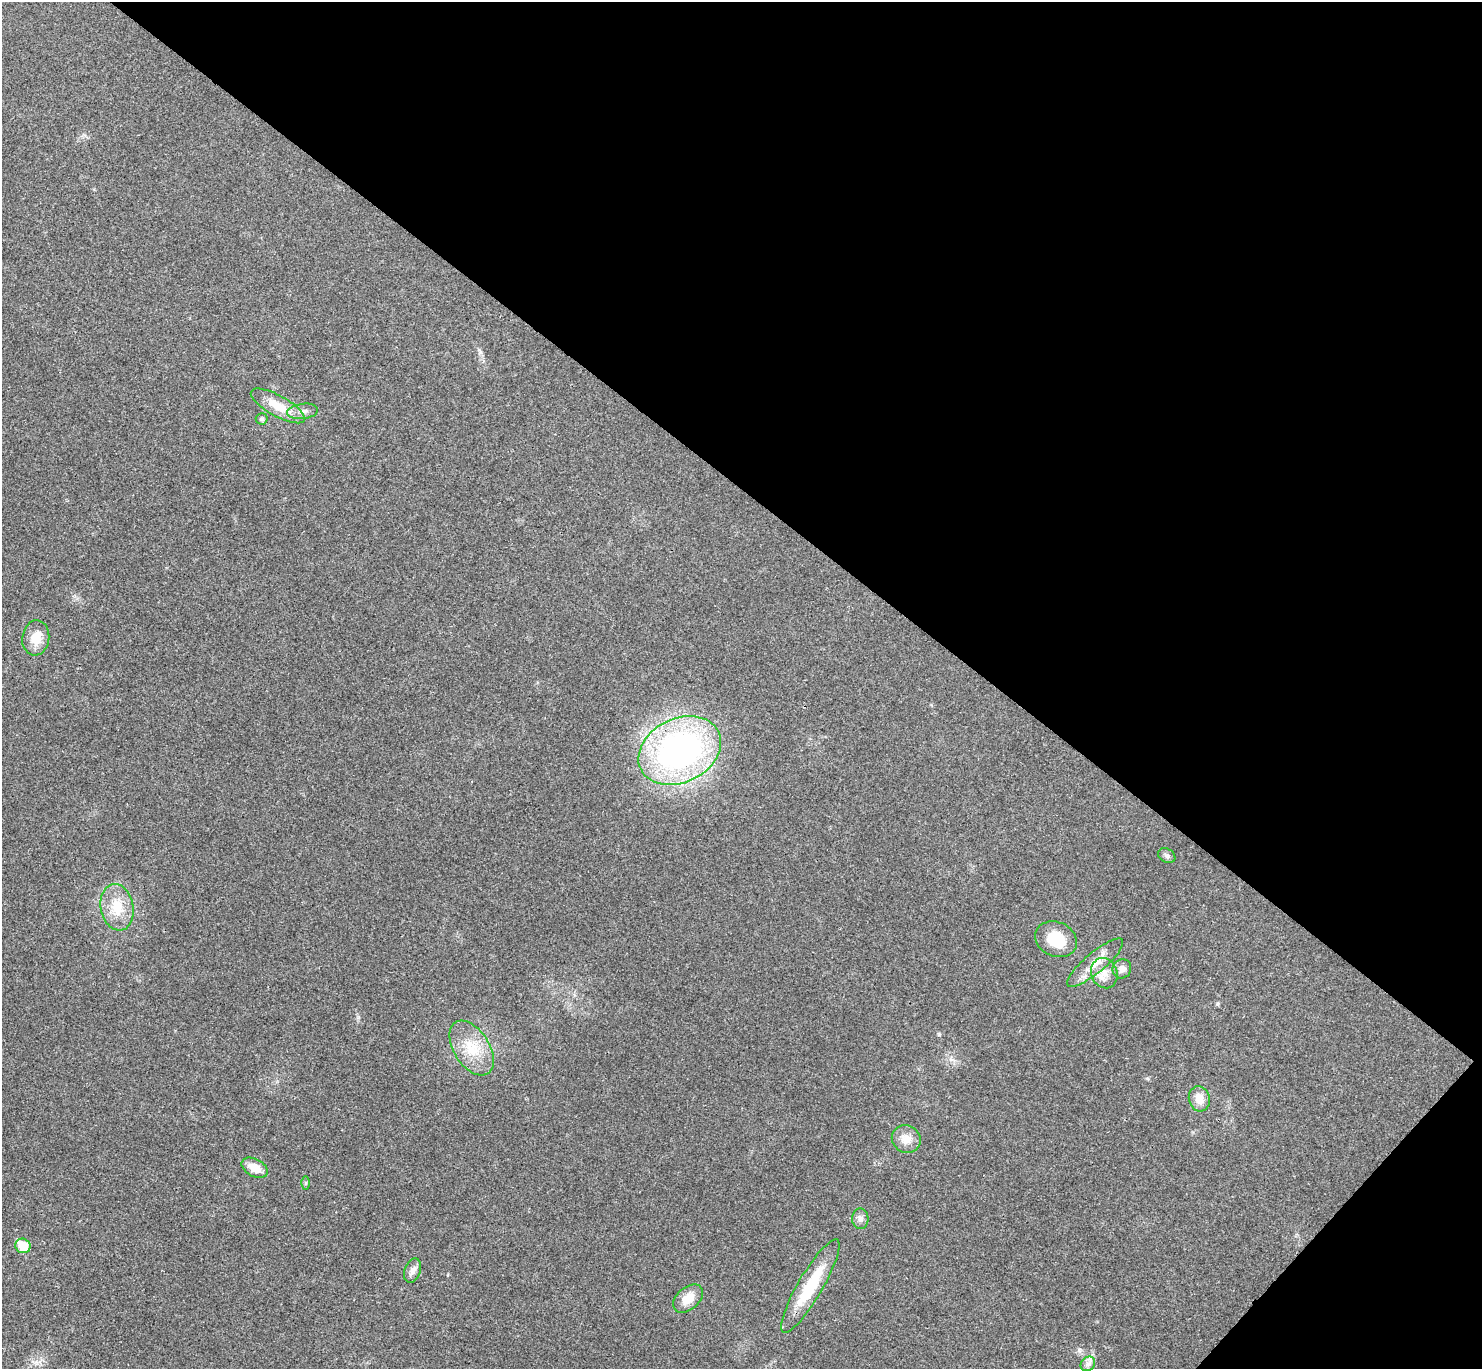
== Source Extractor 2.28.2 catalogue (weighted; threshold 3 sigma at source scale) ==
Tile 8 of 4 x 4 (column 4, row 2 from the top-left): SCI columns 4480-5959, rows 2936-4302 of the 6002 x 6011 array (HDU 1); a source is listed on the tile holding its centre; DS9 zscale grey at full resolution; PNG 1484 x 1371 px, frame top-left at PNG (2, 2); each listed source drawn as its Kron ellipse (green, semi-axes under 4 px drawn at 4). Shown black and unused: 38% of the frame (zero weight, under 3 of 4 exposures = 6% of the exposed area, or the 3 px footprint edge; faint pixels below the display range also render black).
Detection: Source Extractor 2.28.2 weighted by HDU 2 'WHT'; one run over the whole footprint, this tile lists its part. Background 0.0203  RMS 0.0058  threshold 0.026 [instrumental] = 3 sigma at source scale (4.5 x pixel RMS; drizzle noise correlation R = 1.50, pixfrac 1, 0.05/0.05 arcsec/px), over >= 5 px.
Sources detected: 22; all 22 listed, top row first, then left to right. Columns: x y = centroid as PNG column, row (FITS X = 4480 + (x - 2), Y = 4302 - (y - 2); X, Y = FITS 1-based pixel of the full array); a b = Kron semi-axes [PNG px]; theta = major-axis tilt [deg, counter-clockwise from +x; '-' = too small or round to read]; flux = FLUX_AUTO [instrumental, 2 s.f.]
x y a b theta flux
278 406 30 10 -29 12
303 411 15 7 8 3.9
262 419 6 5 - 1.1
36 638 18 13 82 9.5
680 750 43 32 26 180
1167 856 9 6 -32 1.7
117 907 23 16 -80 15
1056 939 21 17 -25 18
1095 963 35 10 40 10
1122 969 10 9 - 3.3
1104 973 15 13 -68 6.6
472 1048 30 17 -57 18
1199 1099 13 10 -75 6.7
906 1139 15 13 -29 6.6
255 1168 14 8 -28 7.9
306 1183 6 4 90 0.76
860 1219 10 8 -88 2.8
23 1246 8 7 - 15
413 1271 13 8 70 2.9
810 1286 53 12 60 27
688 1299 17 11 42 8.1
1088 1364 8 6 45 2.2
Unlisted compact peaks at least as high as the median listed source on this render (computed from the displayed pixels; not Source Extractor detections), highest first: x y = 939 1034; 1217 1004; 480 352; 1079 1350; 1147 1078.